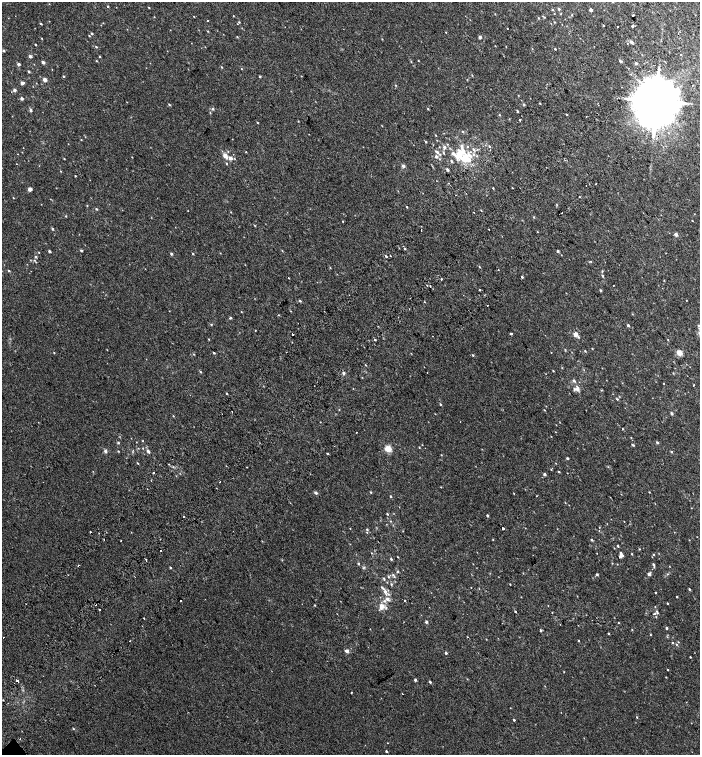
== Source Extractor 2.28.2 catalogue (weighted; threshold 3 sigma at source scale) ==
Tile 10 of 4 x 4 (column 2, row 3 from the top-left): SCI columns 1656-3051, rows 1604-3108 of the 6168 x 6210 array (HDU 1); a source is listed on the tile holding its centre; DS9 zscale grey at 2 x 2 block average (1 PNG px = mean of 2 x 2 image px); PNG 702 x 757 px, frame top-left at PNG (2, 2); no overlay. Shown black and unused: <1% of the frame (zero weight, under 2 of 3 exposures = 6% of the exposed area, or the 3 px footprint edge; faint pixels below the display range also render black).
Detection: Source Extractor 2.28.2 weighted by HDU 2 'WHT'; one run over the whole footprint, this tile lists its part. Background 0.00654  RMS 0.006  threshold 0.0268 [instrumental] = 3 sigma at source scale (4.5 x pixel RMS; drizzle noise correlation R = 1.50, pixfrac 1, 0.0396/0.0396 arcsec/px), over >= 5 px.
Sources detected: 370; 1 too faint to see at this stretch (2 x 2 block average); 12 cosmic-ray / hot-pixel residue — not listed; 1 coinciding with a brighter row at this scale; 14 inside a brighter listed object's ellipse — not listed separately; the other 342 listed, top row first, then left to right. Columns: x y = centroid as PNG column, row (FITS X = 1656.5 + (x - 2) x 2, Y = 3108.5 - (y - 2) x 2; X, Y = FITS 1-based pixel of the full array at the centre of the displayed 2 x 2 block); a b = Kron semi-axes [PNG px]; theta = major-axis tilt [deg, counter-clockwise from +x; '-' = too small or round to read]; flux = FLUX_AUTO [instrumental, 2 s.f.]
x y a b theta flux
108 6 2 2 - 1.2
149 8 2 2 - 0.85
559 9 2 2 - 2.7
553 10 3 2 - 1
591 10 2 2 - 6.5
495 14 2 2 - 0.63
554 14 3 2 - 0.47
572 15 2 2 - 0.86
633 15 2 2 - 9.9
233 16 2 2 - 0.57
154 17 3 2 - 0.52
194 17 2 2 - 0.48
544 17 3 2 - 1
538 18 3 2 - 1
207 20 2 2 - 0.61
239 22 3 3 - 1.1
554 22 3 2 - 0.89
41 24 2 2 - 1.4
603 25 2 2 - 0.86
618 26 2 2 - 1
632 26 2 2 - 6.5
507 28 2 2 - 0.51
208 31 3 2 - 0.77
446 32 2 2 - 0.64
92 33 3 2 - 1.7
89 36 4 2 - 0.68
237 37 3 2 - 0.96
480 37 2 2 - 5.4
42 38 2 2 - 0.67
382 39 3 2 - 0.68
632 42 3 2 - 4.1
35 44 2 2 - 1
627 44 2 2 - 1.2
96 47 3 2 - 1
555 49 2 2 - 1.1
3 51 2 2 - 2.7
680 54 2 2 - 0.56
642 55 3 2 - 0.48
30 56 2 2 - 4.8
99 56 3 2 - 0.98
96 61 2 2 - 0.75
411 61 3 2 - 0.9
418 61 2 2 - 0.59
620 61 2 2 - 3
43 62 3 2 - 3.6
636 63 2 2 - 3.2
19 64 2 2 - 5.2
221 67 3 2 - 0.92
52 69 2 2 - 0.54
241 69 3 2 - 0.62
29 71 2 2 - 2.2
472 75 3 2 - 0.76
63 76 2 2 - 1.6
260 76 2 2 - 1.4
45 79 2 2 - 11
22 83 3 2 - 5.6
36 83 2 2 - 0.48
547 84 3 2 - 0.59
395 85 3 2 - 0.76
692 85 2 2 - 1
14 90 3 3 - 4.1
22 98 2 2 - 4.7
656 101 13 11 -76 8500
540 103 2 2 - 0.86
169 104 3 2 - 1.4
524 104 3 3 - 1.4
213 109 3 3 - 1.7
428 109 3 2 - 0.96
31 110 2 2 - 3.4
517 111 3 2 - 1.6
210 113 3 2 - 0.76
567 114 2 2 - 1
499 115 3 2 - 1.1
586 117 2 2 - 0.6
520 120 2 2 - 17
298 121 2 2 - 0.81
257 123 3 2 - 0.85
462 131 3 3 - 1.1
435 135 3 2 - 0.65
81 140 3 2 - 0.69
426 142 3 2 - 1.2
68 144 2 2 - 0.37
447 144 3 2 - 0.89
467 146 3 2 - 0.99
489 146 3 2 - 1.4
444 147 5 3 - 3.3
473 149 4 3 - 2.7
246 152 2 2 - 0.74
437 152 6 4 -35 3.2
443 153 4 3 - 1.4
18 154 2 2 - 0.4
459 154 11 6 83 18
225 155 2 2 - 11
469 155 10 6 -38 8.6
436 156 2 2 - 4.7
132 157 2 2 - 0.47
226 157 3 3 - 3
230 158 3 3 - 6.9
64 159 3 2 - 0.77
468 159 8 4 -34 9.5
451 161 3 2 - 1.9
226 163 3 2 - 1
403 166 3 2 - 4.5
447 170 2 2 - 3.3
60 171 3 2 - 0.66
75 176 2 2 - 0.94
449 183 2 2 - 0.57
596 183 2 2 - 0.82
493 188 2 2 - 3.6
512 188 2 2 - 0.65
30 189 2 2 - 12
423 193 2 2 - 1.2
579 197 2 2 - 1.3
13 198 2 2 - 0.73
41 204 2 2 - 0.39
557 204 4 2 - 0.83
87 205 2 2 - 0.61
406 207 3 2 - 0.99
96 209 3 2 - 1.4
481 210 3 2 - 0.78
231 212 2 2 - 0.64
473 212 2 2 - 2
562 213 2 2 - 1.5
66 216 3 3 - 0.95
534 217 3 2 - 0.87
342 221 2 2 - 2.6
692 221 2 2 - 0.57
254 225 3 2 - 0.72
52 229 3 2 - 2.3
421 229 2 2 - 0.58
537 232 2 2 - 1.8
676 235 2 2 - 7.3
405 248 3 2 - 1.4
81 250 2 2 - 2.2
282 250 3 2 - 0.63
49 251 2 2 - 2.6
558 251 2 2 - 2.7
39 252 2 2 - 0.6
220 253 2 2 - 0.52
171 254 3 3 - 2
193 254 3 2 - 0.94
561 255 2 2 - 0.37
385 256 2 2 - 4.7
36 257 3 3 - 1.6
34 260 3 3 - 1.2
591 262 3 2 - 0.91
330 267 3 2 - 0.81
479 267 3 2 - 0.84
498 270 2 2 - 1.5
9 271 2 2 - 1.5
602 271 4 2 - 1.1
602 276 3 2 - 1.4
522 277 2 2 - 1.8
288 278 2 2 - 0.51
441 279 2 2 - 3.5
664 280 3 2 - 0.62
427 285 2 2 - 0.61
613 285 2 2 - 2.4
430 286 2 2 - 1.3
479 290 2 2 - 3.2
600 290 2 2 - 1.8
686 300 2 2 - 0.51
300 301 3 2 - 1.6
424 302 2 2 - 0.64
487 305 2 2 - 0.73
632 314 2 2 - 0.62
278 315 3 2 - 0.55
398 317 2 2 - 0.61
230 318 3 3 - 1.5
211 325 2 2 - 1.2
628 325 3 2 - 2
255 330 2 2 - 0.49
293 334 2 2 - 4.6
511 334 2 2 - 5.6
575 334 2 2 - 18
432 336 2 2 - 0.57
578 337 3 3 - 1.5
208 339 3 2 - 0.76
375 340 2 2 - 3.1
668 340 2 2 - 0.67
592 349 2 2 - 0.71
585 351 3 2 - 1
54 353 3 2 - 0.78
214 353 3 2 - 1.3
551 353 2 2 - 0.45
679 353 7 6 - 6.8
194 354 2 2 - 0.79
473 355 3 3 - 1.3
366 365 3 2 - 0.76
690 367 2 2 - 0.36
562 368 2 2 - 0.69
584 370 3 2 - 0.61
553 371 2 2 - 0.92
200 372 3 2 - 1.5
344 373 5 3 - 2.1
673 373 3 2 - 0.75
574 381 3 3 - 3.1
664 383 2 2 - 0.64
693 385 2 2 - 12
577 389 6 5 - 6.2
226 393 3 2 - 0.92
617 399 4 3 - 1.3
440 404 3 2 - 1.2
544 410 3 2 - 0.74
232 411 2 2 - 2.2
672 414 2 2 - 3.8
173 416 2 2 - 0.78
556 425 2 2 - 0.41
623 429 3 2 - 0.91
356 432 2 2 - 0.71
551 436 2 2 - 0.47
631 437 2 2 - 0.58
143 441 2 2 - 0.65
657 442 2 2 - 2.7
118 443 2 2 - 1.8
633 445 4 2 - 1.3
419 447 2 2 - 0.72
388 449 7 7 - 11
105 451 4 3 - 3
118 451 3 2 - 0.85
148 451 4 3 - 3.6
671 452 3 2 - 1.6
328 454 2 2 - 3.4
441 455 3 2 - 0.62
568 458 2 2 - 2.8
137 463 3 2 - 0.97
556 463 2 2 - 0.47
551 469 3 2 - 0.67
559 472 3 2 - 1
153 473 2 2 - 21
544 474 2 2 - 3.2
220 482 2 2 - 1.4
371 492 3 2 - 1.2
649 492 2 2 - 0.75
316 493 3 3 - 3.2
514 493 2 2 - 0.59
621 494 2 2 - 0.47
391 496 2 2 - 1.5
536 496 2 2 - 0.46
610 497 2 2 - 0.4
565 503 2 2 - 0.55
387 514 3 2 - 1.1
487 516 2 2 - 1.9
183 517 2 2 - 0.73
391 521 3 2 - 0.92
624 521 2 2 - 0.43
599 527 2 2 - 0.47
503 528 2 2 - 19
525 528 2 2 - 0.44
350 529 2 2 - 0.55
367 530 4 3 - 1.3
403 531 3 2 - 0.46
90 532 2 2 - 2.3
674 532 2 2 - 0.41
99 533 2 2 - 0.63
697 537 2 2 - 0.33
104 539 2 2 - 0.94
121 540 2 2 - 0.56
493 540 2 2 - 0.67
592 540 3 2 - 1.6
689 540 2 2 - 0.46
618 546 3 2 - 1.4
639 549 3 2 - 0.81
161 551 2 2 - 1.1
371 553 3 2 - 0.55
597 553 2 2 - 0.42
621 553 3 2 - 2.2
632 554 3 2 - 0.89
654 554 3 2 - 0.98
533 555 2 2 - 0.36
621 556 4 2 - 5.7
398 557 2 2 - 0.79
391 559 3 2 - 1.7
612 563 3 2 - 0.75
358 564 3 3 - 1.3
473 564 2 2 - 0.48
653 564 3 3 - 1.6
79 565 3 2 - 0.83
669 566 2 2 - 0.48
170 567 3 2 - 1.1
364 568 5 3 - 1.4
398 571 3 3 - 1.5
597 574 2 2 - 2.5
649 574 2 2 - 6.5
667 574 3 2 - 0.97
393 575 4 3 - 1.7
388 577 4 2 - 1.2
384 579 4 2 - 1.2
391 584 4 3 - 1.4
510 584 2 2 - 0.75
689 589 3 2 - 1.6
385 592 5 3 - 5.2
655 593 2 2 - 0.87
677 597 2 2 - 0.9
387 599 6 4 -32 4.5
180 601 2 2 - 6.6
404 601 2 2 - 1.1
667 603 2 2 - 1.1
95 604 2 2 - 4.6
315 605 3 2 - 0.82
381 605 9 5 -14 6.6
99 609 2 2 - 1.8
515 611 2 2 - 1.3
657 612 5 3 - 2
552 613 2 2 - 1.5
654 613 4 3 - 1.1
656 617 2 2 - 0.7
144 618 2 2 - 0.79
426 622 2 2 - 3.4
618 623 2 2 - 0.81
560 624 2 2 - 0.35
666 628 2 2 - 2.6
540 630 3 3 - 1.6
632 630 3 3 - 0.84
609 633 2 2 - 1.3
651 635 3 2 - 0.89
3 637 2 2 - 1.2
467 637 2 2 - 0.59
667 637 3 2 - 0.66
578 640 2 2 - 0.84
672 642 3 3 - 1
678 642 2 2 - 0.71
676 644 3 3 - 1
347 651 3 3 - 5.9
446 653 2 2 - 2.9
690 657 2 2 - 0.99
668 670 2 2 - 0.74
564 672 2 2 - 0.57
666 677 2 2 - 0.68
467 679 3 2 - 0.71
415 680 2 2 - 2.9
17 681 2 2 - 6.2
430 682 3 2 - 1.8
351 693 2 2 - 2.3
402 693 2 2 - 0.48
3 700 2 2 - 0.69
510 708 2 2 - 0.43
637 717 3 2 - 1.1
514 720 2 2 - 1.6
73 728 3 2 - 0.94
387 743 2 2 - 0.42
386 751 2 2 - 2.1
Overlapping masked pixels (flux is a lower limit): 4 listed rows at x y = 656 101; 180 601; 95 604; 17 681
Diffuse or blended objects may show on this block-average render without a row.